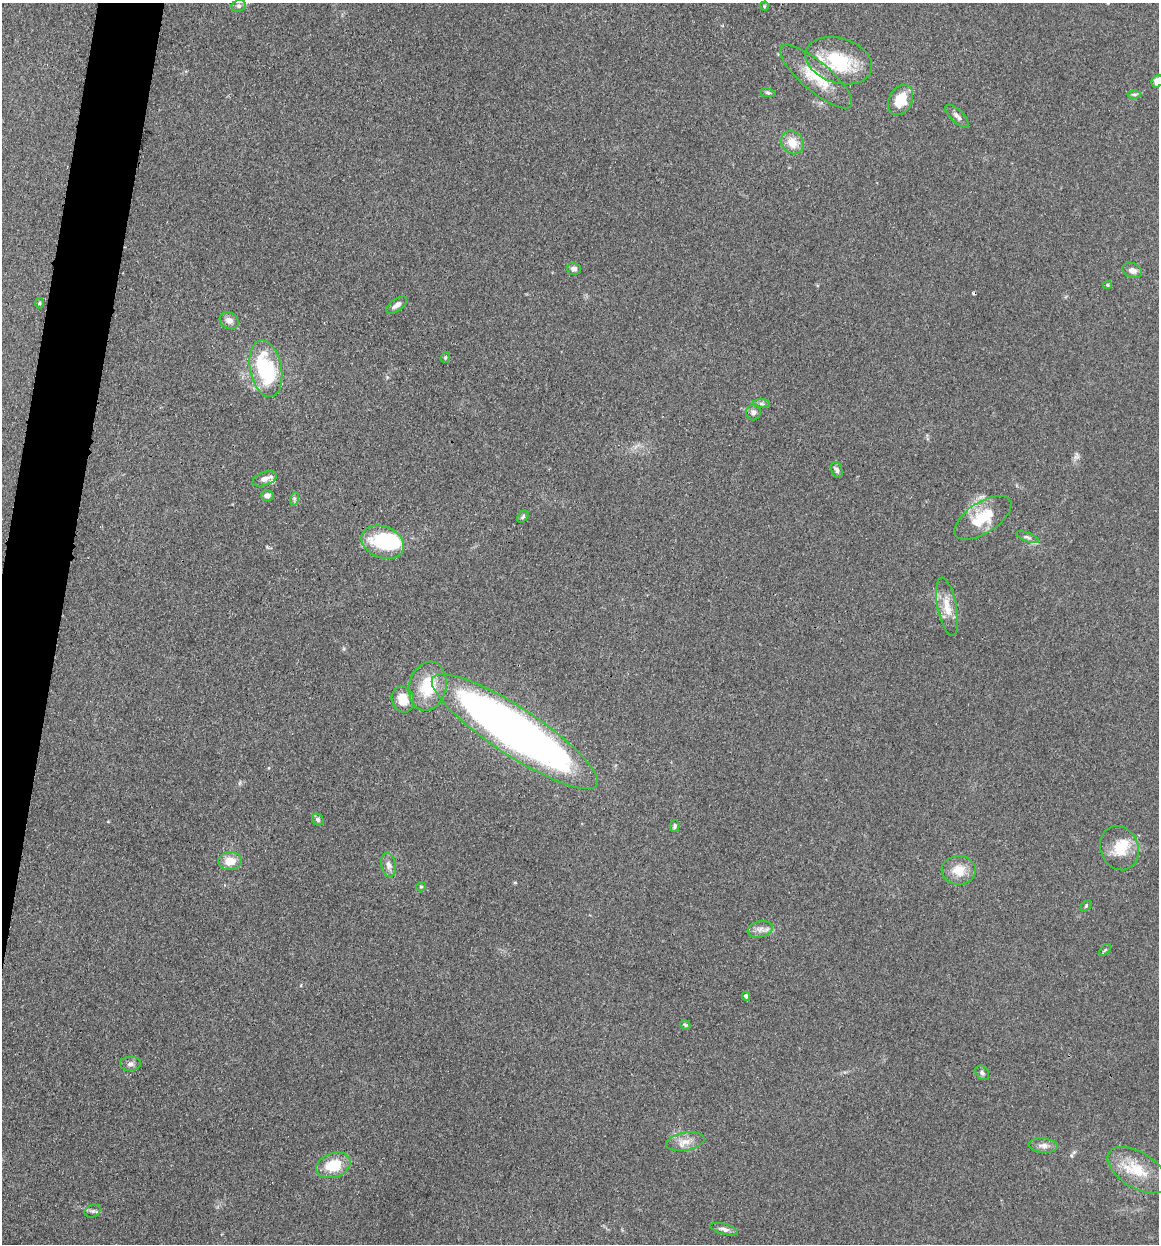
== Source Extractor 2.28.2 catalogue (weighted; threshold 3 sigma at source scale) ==
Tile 7 of 4 x 4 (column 3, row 2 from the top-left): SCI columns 2652-3808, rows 3281-4522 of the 6832 x 5775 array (HDU 1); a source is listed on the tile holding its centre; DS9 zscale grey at full resolution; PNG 1161 x 1246 px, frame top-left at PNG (2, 3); each listed source drawn as its Kron ellipse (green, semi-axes under 4 px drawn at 4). Shown black and unused: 4% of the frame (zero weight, under 3 of 4 exposures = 2% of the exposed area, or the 3 px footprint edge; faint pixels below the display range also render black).
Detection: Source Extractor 2.28.2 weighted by HDU 2 'WHT'; one run over the whole footprint, this tile lists its part. Background 0.167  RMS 0.0077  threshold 0.0347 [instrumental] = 3 sigma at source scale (4.5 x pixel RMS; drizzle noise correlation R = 1.50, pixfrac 1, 0.05/0.05 arcsec/px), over >= 5 px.
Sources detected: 58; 2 inside a brighter object's white glare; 1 cosmic-ray / hot-pixel residue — neither listed nor drawn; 3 inside a brighter listed object's ellipse — not listed separately; the other 52 listed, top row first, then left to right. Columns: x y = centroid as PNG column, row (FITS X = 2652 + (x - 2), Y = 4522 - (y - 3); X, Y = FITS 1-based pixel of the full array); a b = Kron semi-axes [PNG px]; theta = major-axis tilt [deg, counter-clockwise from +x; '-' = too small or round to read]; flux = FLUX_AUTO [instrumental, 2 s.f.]
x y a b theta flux
239 6 7 5 22 2
764 6 4 4 - 0.89
839 61 34 22 -17 45
816 76 46 14 -41 27
1157 81 6 5 - 10
768 93 8 4 -8 1.3
1134 94 6 4 -1 1.3
900 100 16 11 63 20
957 116 15 6 -44 3.4
792 143 12 10 -50 11
574 269 7 6 - 3.6
1132 270 10 7 -24 4.5
1107 285 4 4 - 0.79
39 303 5 3 - 0.88
397 305 12 6 36 3.5
229 320 10 7 -29 4.9
445 357 6 4 70 1
266 369 29 15 -79 55
761 404 8 4 -1 1.8
753 412 8 7 - 2.7
837 470 8 5 -67 2.2
265 479 13 6 21 4.8
267 496 6 5 - 3.7
294 499 7 4 73 1.5
523 517 7 4 50 1.2
983 518 32 15 33 28
1027 537 12 4 -20 2.1
383 542 22 15 -22 46
947 607 30 9 -79 12
428 686 25 18 77 31
403 699 13 11 -71 13
515 731 98 23 -33 580
318 819 6 5 - 2.1
675 826 6 4 75 1.8
1119 848 23 19 -68 19
230 861 12 9 5 11
388 865 12 7 -78 4.1
959 870 17 14 0 13
421 887 5 4 - 1.1
1086 906 6 4 47 0.95
760 929 12 8 12 4.8
1105 950 7 4 45 1.2
746 996 4 4 - 2.2
685 1025 6 4 -43 1.1
130 1064 10 7 1 3
982 1073 8 6 -47 2
685 1142 19 9 10 8
1043 1146 15 7 -5 4.5
333 1165 18 12 20 24
1137 1170 33 18 -32 25
93 1211 8 6 23 2.1
724 1229 14 5 -15 3.2
Overlapping masked pixels (flux is a lower limit): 1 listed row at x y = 515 731
Isophote crosses this tile's border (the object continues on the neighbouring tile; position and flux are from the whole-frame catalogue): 2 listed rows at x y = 239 6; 1157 81